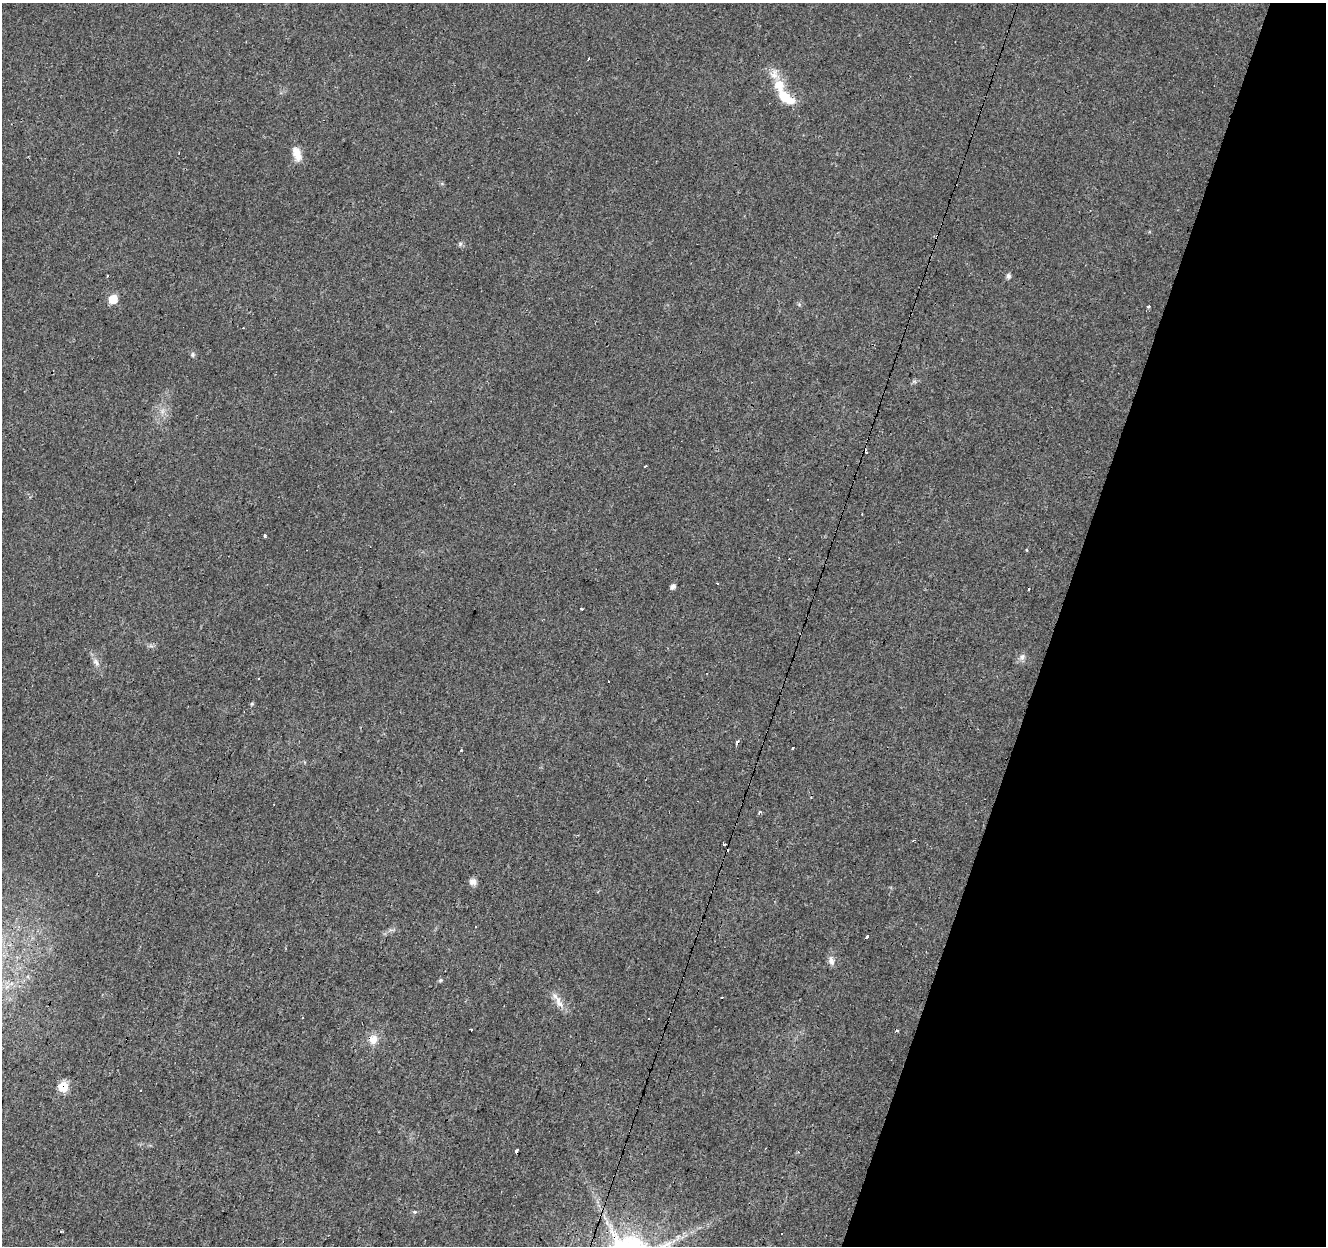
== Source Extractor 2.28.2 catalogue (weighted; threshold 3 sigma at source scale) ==
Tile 8 of 4 x 4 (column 4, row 2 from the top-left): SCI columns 3977-5300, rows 2765-4008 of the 5300 x 5466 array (HDU 1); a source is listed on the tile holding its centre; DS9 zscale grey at full resolution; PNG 1328 x 1248 px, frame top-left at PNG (2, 3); no overlay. Shown black and unused: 21% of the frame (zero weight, under 3 of 4 exposures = <1% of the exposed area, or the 3 px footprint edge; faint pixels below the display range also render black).
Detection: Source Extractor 2.28.2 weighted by HDU 2 'WHT'; one run over the whole footprint, this tile lists its part. Background 0.0156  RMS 0.0032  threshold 0.0144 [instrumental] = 3 sigma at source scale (4.5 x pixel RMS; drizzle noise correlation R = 1.50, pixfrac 1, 0.0396/0.0396 arcsec/px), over >= 5 px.
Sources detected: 48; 11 cosmic-ray / hot-pixel residue — not listed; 3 inside a brighter listed object's ellipse — not listed separately; the other 34 listed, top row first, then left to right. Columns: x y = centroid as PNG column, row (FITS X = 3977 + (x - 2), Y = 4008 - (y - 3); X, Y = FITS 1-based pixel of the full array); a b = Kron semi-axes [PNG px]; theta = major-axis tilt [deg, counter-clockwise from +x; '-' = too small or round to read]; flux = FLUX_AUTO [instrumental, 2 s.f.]
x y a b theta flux
588 59 4 2 - 0.71
779 85 23 13 -67 6.7
297 154 18 9 -72 3.7
460 244 6 5 - 0.55
1008 276 5 5 - 1.1
113 299 6 5 - 11
1149 307 3 3 - 0.94
193 355 8 4 -90 0.52
645 466 3 3 - 0.44
265 536 3 3 - 3
718 583 3 2 - 0.45
673 586 5 5 - 1.2
582 609 3 2 - 0.24
1022 657 8 7 - 1.2
96 662 11 7 -59 1.4
252 704 5 5 - 0.38
738 742 4 3 - 5.7
792 747 3 3 - 0.96
760 812 4 3 - 0.62
913 840 3 2 - 0.46
724 844 3 3 - 0.5
473 882 9 8 - 1.5
476 927 3 2 - 0.35
867 937 3 3 - 2.6
831 961 11 7 -79 1.6
440 980 6 4 88 0.39
559 1002 19 8 -63 2.8
471 1030 3 2 - 0.57
373 1039 10 10 - 3.1
63 1087 7 7 - 9.3
517 1151 3 3 - 19
415 1212 6 3 -17 0.4
61 1232 3 2 - 0.44
782 1233 3 3 - 0.72
Overlapping masked pixels (flux is a lower limit): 3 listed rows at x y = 738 742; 63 1087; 517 1151